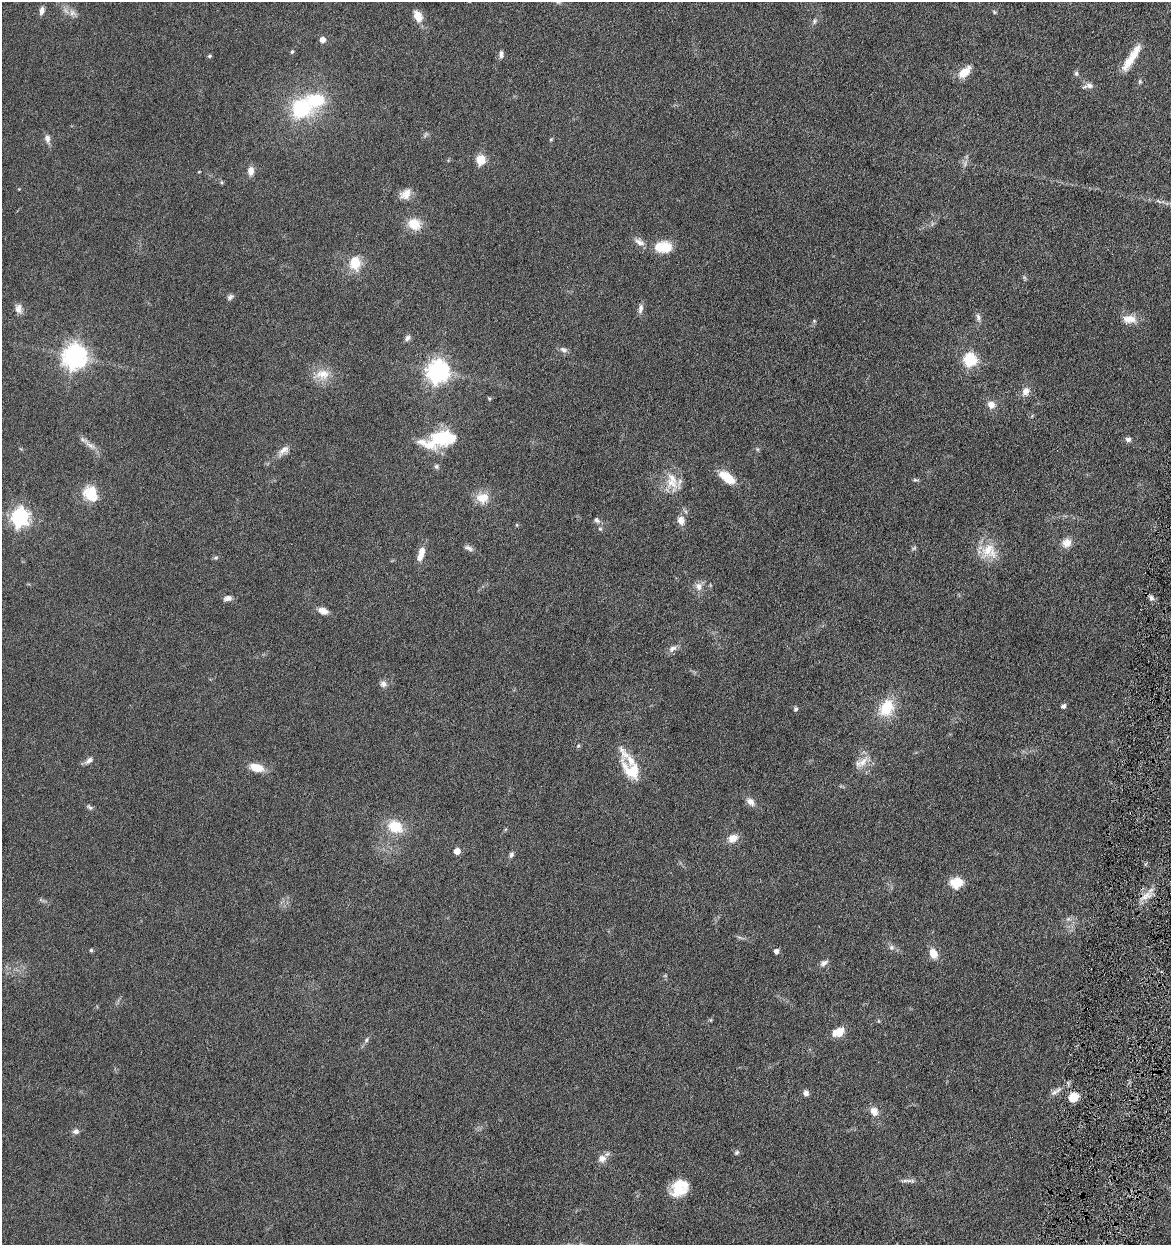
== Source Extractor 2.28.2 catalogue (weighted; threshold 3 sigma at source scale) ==
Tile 6 of 4 x 4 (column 2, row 2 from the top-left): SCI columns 1411-2579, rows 2492-3734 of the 5040 x 4982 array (HDU 1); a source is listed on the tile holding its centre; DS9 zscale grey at full resolution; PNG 1173 x 1247 px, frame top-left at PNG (2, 2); no overlay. Shown black and unused: <1% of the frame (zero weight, under 4 of 8 exposures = <1% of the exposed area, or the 3 px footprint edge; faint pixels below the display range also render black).
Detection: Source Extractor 2.28.2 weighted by HDU 2 'WHT'; one run over the whole footprint, this tile lists its part. Background 0.042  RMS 0.0046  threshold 0.0189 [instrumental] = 3 sigma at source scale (4.09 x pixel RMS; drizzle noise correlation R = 1.36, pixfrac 0.8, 0.05/0.05 arcsec/px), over >= 5 px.
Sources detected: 107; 1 too faint to see at this stretch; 3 inside a brighter object's white glare — not listed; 4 inside a brighter listed object's ellipse — not listed separately; the other 99 listed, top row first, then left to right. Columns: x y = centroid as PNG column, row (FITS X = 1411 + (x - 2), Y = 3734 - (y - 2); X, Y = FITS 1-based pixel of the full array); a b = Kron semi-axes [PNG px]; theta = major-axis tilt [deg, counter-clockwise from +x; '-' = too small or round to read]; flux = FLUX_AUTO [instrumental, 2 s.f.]
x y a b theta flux
42 11 9 5 76 2
994 12 6 4 -46 0.51
72 13 11 8 -38 2.4
418 16 13 9 -64 5
814 21 8 4 82 0.8
322 40 5 5 - 3.2
292 52 5 4 - 0.66
501 54 9 6 89 1.4
1134 54 26 9 61 7.4
209 56 5 4 - 0.57
964 72 16 8 43 6.1
1076 73 7 5 88 0.82
1089 85 12 8 -10 2
301 109 27 25 -6 27
425 134 9 3 69 0.59
47 139 11 7 -78 1.9
551 139 5 4 - 0.46
481 160 6 5 - 19
251 171 10 7 89 2.9
199 172 4 3 - 0.31
221 182 5 3 - 0.54
406 194 15 11 38 4
414 224 14 11 -25 8.2
639 242 15 8 -32 2.7
663 247 22 13 -1 10
355 263 18 15 85 8.2
230 297 8 6 42 1.1
640 308 14 6 79 1.8
19 309 13 9 -78 2.4
978 317 10 6 -78 1.5
1129 319 19 10 -3 4.7
814 321 5 5 - 0.49
407 338 8 6 55 1.3
563 350 9 7 -29 1.5
74 357 8 8 - 380
970 359 6 6 - 57
437 371 8 8 - 290
322 374 20 14 1 7.1
1026 391 11 9 68 2.8
489 399 5 4 - 0.47
991 405 10 9 - 3
441 437 38 17 21 23
1128 439 7 6 - 1.3
90 445 19 5 -31 2.6
283 450 18 8 39 3
436 466 6 5 - 0.88
727 477 18 8 -35 11
915 480 7 5 -7 0.68
671 482 25 15 -59 8.1
92 497 27 12 -30 8.4
482 498 16 13 -5 6.2
20 517 7 7 - 150
597 520 9 6 -46 1.2
681 520 11 8 -67 3.2
600 529 5 5 - 0.62
1067 543 12 10 46 3.9
468 548 13 6 -29 1.5
989 551 22 21 - 9.9
421 552 11 7 81 3.6
216 558 7 5 7 0.68
699 586 11 8 -89 2.6
228 598 11 7 12 1.8
1151 598 7 6 - 1.4
323 611 10 7 -23 3.5
672 649 12 8 31 2
383 684 9 8 - 1.8
1063 706 5 4 - 1.5
886 708 22 16 59 13
796 709 6 6 - 0.75
578 746 5 4 - 0.53
89 761 12 6 39 1.7
863 762 20 9 49 4.5
256 767 18 9 -15 5.9
631 771 38 16 -57 13
750 802 12 8 -43 2.5
90 807 10 5 -45 0.95
395 827 17 13 -24 12
733 838 12 9 23 4.1
457 851 5 5 - 4.3
511 855 8 5 63 1.1
957 883 14 12 9 7.6
1147 896 17 10 31 4.2
891 947 8 7 - 1.4
91 950 5 4 - 0.61
776 951 5 4 - 1.8
933 953 10 8 -66 5.1
824 963 11 6 29 1.6
879 1021 6 3 -71 0.41
838 1032 14 9 22 5.8
366 1040 8 5 62 0.9
1056 1091 21 6 34 2.8
806 1093 7 6 - 1.6
1073 1097 9 8 - 6.8
874 1111 11 9 -61 3.4
76 1131 8 6 17 1.6
737 1152 7 6 - 0.87
602 1159 10 8 27 3.1
909 1181 11 4 11 1.4
678 1190 22 15 19 9